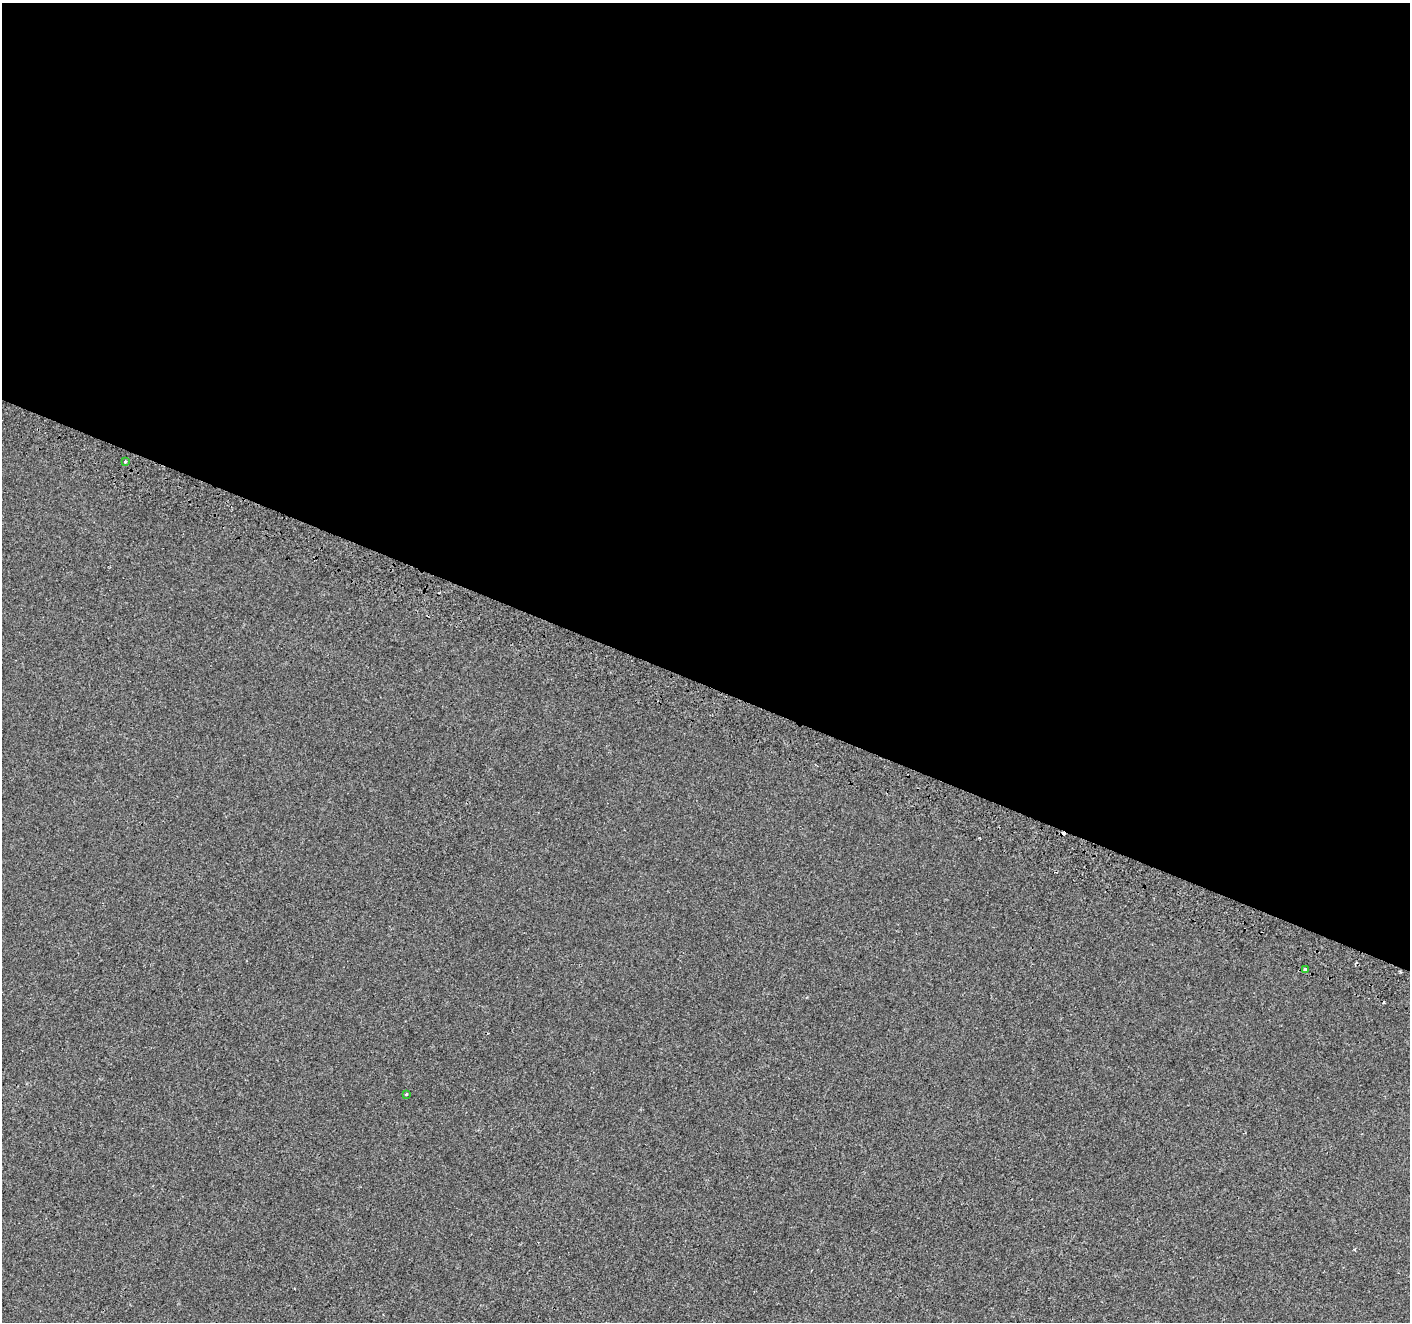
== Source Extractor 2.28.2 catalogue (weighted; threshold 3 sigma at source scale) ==
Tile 3 of 4 x 4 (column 3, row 1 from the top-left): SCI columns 2834-4241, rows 4205-5524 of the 5675 x 5835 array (HDU 1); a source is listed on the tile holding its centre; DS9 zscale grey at full resolution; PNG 1412 x 1324 px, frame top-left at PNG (2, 3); each listed source drawn as its Kron ellipse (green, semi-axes under 4 px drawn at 4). Shown black and unused: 52% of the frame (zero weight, under 2 of 3 exposures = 2% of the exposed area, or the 3 px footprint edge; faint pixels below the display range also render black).
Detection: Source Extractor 2.28.2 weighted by HDU 2 'WHT'; one run over the whole footprint, this tile lists its part. Background -3.72e-04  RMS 0.0035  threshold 0.0159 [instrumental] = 3 sigma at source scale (4.5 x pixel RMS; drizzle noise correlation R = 1.50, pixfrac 1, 0.0396/0.0396 arcsec/px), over >= 5 px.
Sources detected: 6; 3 cosmic-ray / hot-pixel residue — neither listed nor drawn; the other 3 listed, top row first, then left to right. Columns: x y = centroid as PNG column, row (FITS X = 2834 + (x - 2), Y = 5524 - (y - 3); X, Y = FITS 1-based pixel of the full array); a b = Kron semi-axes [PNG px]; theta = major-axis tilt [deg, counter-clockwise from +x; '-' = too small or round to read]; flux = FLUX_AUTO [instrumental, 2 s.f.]
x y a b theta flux
125 461 3 3 - 0.44
1305 970 3 3 - 0.82
406 1094 4 3 - 0.4